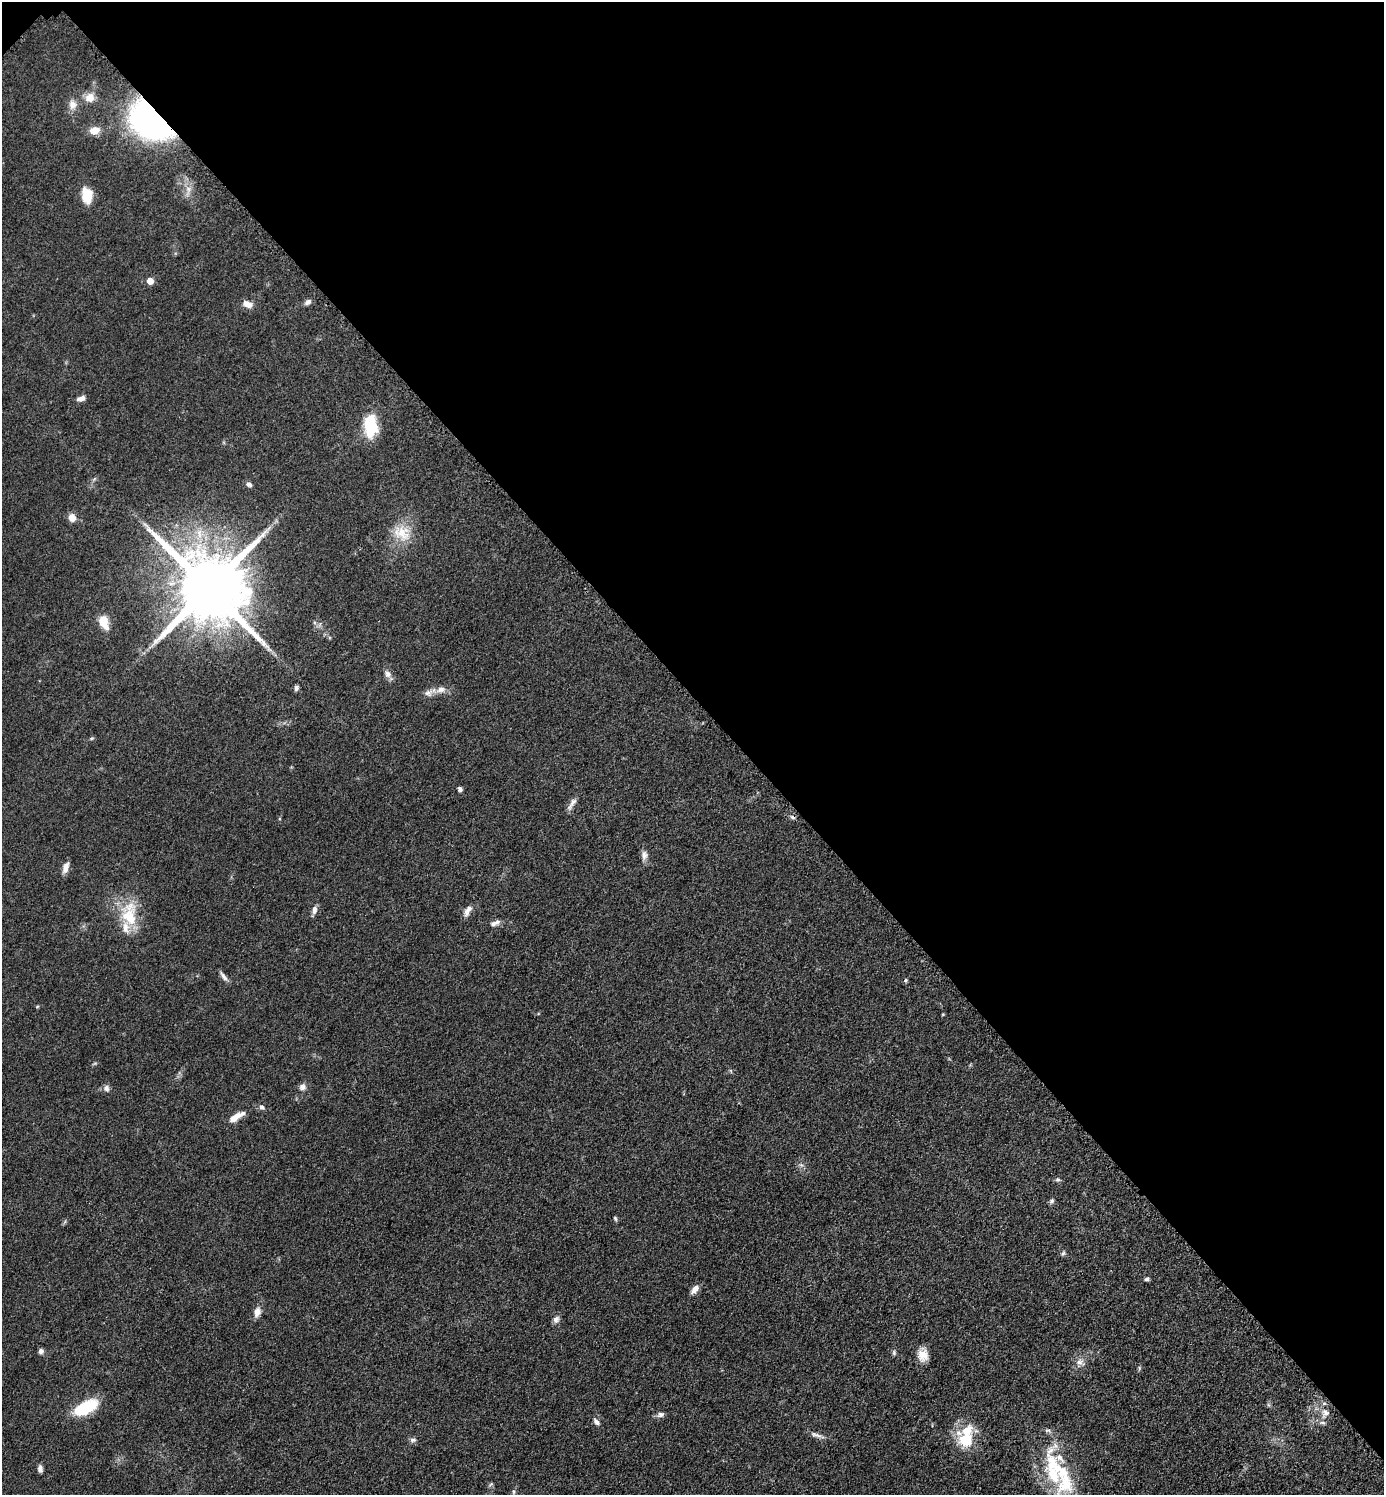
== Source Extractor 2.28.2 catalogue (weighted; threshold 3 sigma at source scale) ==
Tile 3 of 4 x 4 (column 3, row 1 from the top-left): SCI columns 2973-4354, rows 4499-5991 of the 6048 x 6047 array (HDU 1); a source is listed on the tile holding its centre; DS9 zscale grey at full resolution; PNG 1386 x 1497 px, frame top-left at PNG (2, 2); no overlay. Shown black and unused: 47% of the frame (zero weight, under 3 of 5 exposures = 4% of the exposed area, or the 3 px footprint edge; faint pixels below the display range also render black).
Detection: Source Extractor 2.28.2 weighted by HDU 2 'WHT'; one run over the whole footprint, this tile lists its part. Background 0.0493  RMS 0.0053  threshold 0.0237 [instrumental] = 3 sigma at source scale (4.5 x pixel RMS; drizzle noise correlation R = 1.50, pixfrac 1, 0.05/0.05 arcsec/px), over >= 5 px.
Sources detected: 67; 1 cosmic-ray / hot-pixel residue — not listed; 6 inside a brighter listed object's ellipse — not listed separately; the other 60 listed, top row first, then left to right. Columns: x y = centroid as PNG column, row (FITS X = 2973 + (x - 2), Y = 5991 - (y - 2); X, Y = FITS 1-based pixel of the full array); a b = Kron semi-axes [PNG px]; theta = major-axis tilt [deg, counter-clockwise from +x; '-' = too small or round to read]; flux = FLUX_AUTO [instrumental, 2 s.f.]
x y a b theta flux
90 97 14 12 31 5.2
73 105 12 10 -89 4.3
153 120 34 26 -31 180
95 130 10 8 6 6.1
188 190 18 7 79 4
87 195 18 11 -84 9.1
150 281 5 5 - 7.4
308 302 9 6 31 2.1
248 304 12 7 -21 4
81 398 10 5 17 2.4
370 426 27 15 -87 20
249 484 7 5 -31 1.7
72 518 9 8 - 4.3
402 533 26 21 -33 14
209 588 20 18 -44 6200
104 622 17 9 -68 8.2
387 674 11 8 -53 2.6
296 688 6 5 - 1.5
441 690 14 8 14 3.9
92 738 6 4 31 0.7
460 789 5 5 - 1.5
572 804 20 6 56 2.8
644 855 13 7 -88 2.6
65 868 13 7 72 3.3
314 910 11 6 77 2.4
468 911 16 7 59 3.1
129 914 35 20 -88 21
495 923 14 6 21 2.4
223 976 14 5 -54 2.2
906 980 5 4 - 0.7
943 1014 4 3 - 0.45
302 1087 9 9 - 2.2
106 1088 10 7 -75 1.9
262 1107 8 6 -39 1.5
235 1117 19 7 32 5.9
1057 1180 6 6 - 1.1
1052 1201 7 6 - 1.2
615 1218 6 4 -73 0.81
1063 1253 7 5 53 0.93
1147 1279 4 4 - 1.7
695 1289 13 6 48 3
257 1312 12 8 73 3.8
556 1319 10 7 56 2.1
41 1351 6 6 - 1.8
894 1353 6 5 - 1
923 1355 15 12 -82 6.2
1080 1362 10 9 - 3.1
1139 1368 6 4 73 0.74
85 1407 26 12 27 25
1325 1413 11 9 -50 3.4
661 1414 9 6 22 1.9
596 1422 10 6 -46 2
1323 1423 9 4 -1 1.2
817 1435 22 5 -17 2.7
413 1440 9 5 -1 1.4
966 1440 24 21 -46 18
1057 1467 63 22 -51 36
40 1468 8 5 -83 2
491 1484 6 4 45 0.85
513 1492 7 4 -82 0.79
Overlapping masked pixels (flux is a lower limit): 1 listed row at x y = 153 120